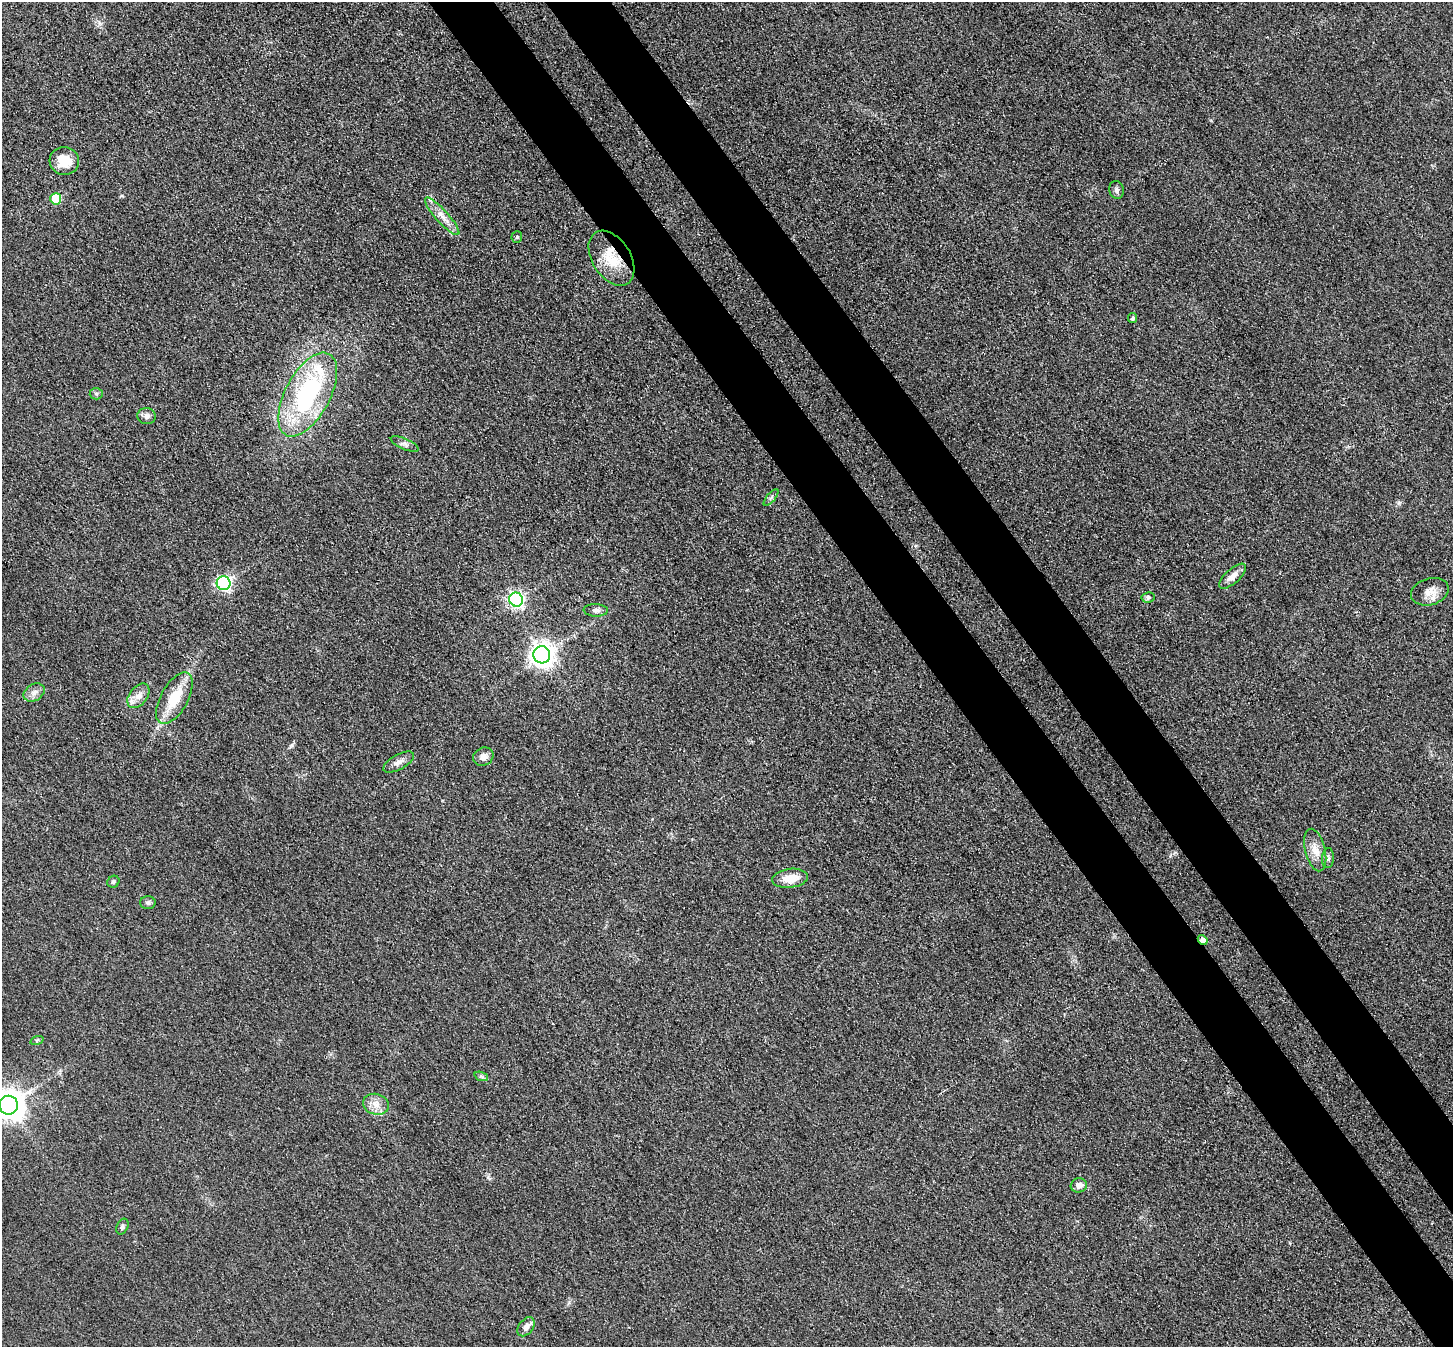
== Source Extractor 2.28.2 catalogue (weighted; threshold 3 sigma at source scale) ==
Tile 6 of 4 x 4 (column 2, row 2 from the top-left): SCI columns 1531-2981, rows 2899-4243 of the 5962 x 5933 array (HDU 1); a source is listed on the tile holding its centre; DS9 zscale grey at full resolution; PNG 1455 x 1349 px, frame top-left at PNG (2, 2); each listed source drawn as its Kron ellipse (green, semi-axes under 4 px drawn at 4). Shown black and unused: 8% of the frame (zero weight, under 3 of 4 exposures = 7% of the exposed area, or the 3 px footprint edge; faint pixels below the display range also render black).
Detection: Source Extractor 2.28.2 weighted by HDU 2 'WHT'; one run over the whole footprint, this tile lists its part. Background 0.0546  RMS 0.0095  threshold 0.0427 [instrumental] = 3 sigma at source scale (4.5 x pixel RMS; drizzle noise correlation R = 1.50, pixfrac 1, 0.05/0.05 arcsec/px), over >= 5 px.
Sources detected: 37; all 37 listed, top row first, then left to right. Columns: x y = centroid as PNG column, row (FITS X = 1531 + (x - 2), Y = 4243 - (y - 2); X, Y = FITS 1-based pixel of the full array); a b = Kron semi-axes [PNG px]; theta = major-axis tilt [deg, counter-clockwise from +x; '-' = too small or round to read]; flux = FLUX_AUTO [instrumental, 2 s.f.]
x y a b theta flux
64 161 14 14 - 20
1116 190 9 7 -77 3
56 199 6 5 - 36
442 216 25 6 -48 9.4
517 237 6 5 - 1.6
611 258 30 19 -58 31
1133 318 5 4 - 2.4
96 394 6 5 - 1.9
308 395 46 22 62 140
147 416 9 8 - 4.3
405 444 15 5 -23 3.6
771 497 10 3 50 1.7
1233 576 17 7 42 7
224 583 7 7 - 200
1430 592 19 13 16 10
1148 597 6 5 - 2
516 600 7 6 - 230
596 610 12 6 -3 3.4
542 655 8 8 - 820
34 692 11 8 30 5.1
138 696 14 9 53 7.8
174 698 28 13 61 29
483 757 10 9 - 6.3
399 762 17 7 29 5.6
1315 850 22 10 -76 12
1328 858 10 6 86 2.8
790 878 18 9 7 15
113 882 6 5 - 1.8
148 903 7 6 - 2.3
1203 940 5 4 - 7.3
37 1040 7 4 18 1.4
481 1076 7 4 -19 1.9
376 1104 13 10 -16 8.9
9 1105 9 9 - 1400
1079 1185 8 7 - 5.7
122 1227 8 5 67 2.4
526 1327 11 7 52 5.2
Overlapping masked pixels (flux is a lower limit): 2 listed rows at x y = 611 258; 1203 940
Isophote crosses this tile's border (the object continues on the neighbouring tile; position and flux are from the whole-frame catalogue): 1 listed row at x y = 9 1105
Unlisted compact peaks at least as high as the median listed source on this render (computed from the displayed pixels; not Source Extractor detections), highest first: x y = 292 745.